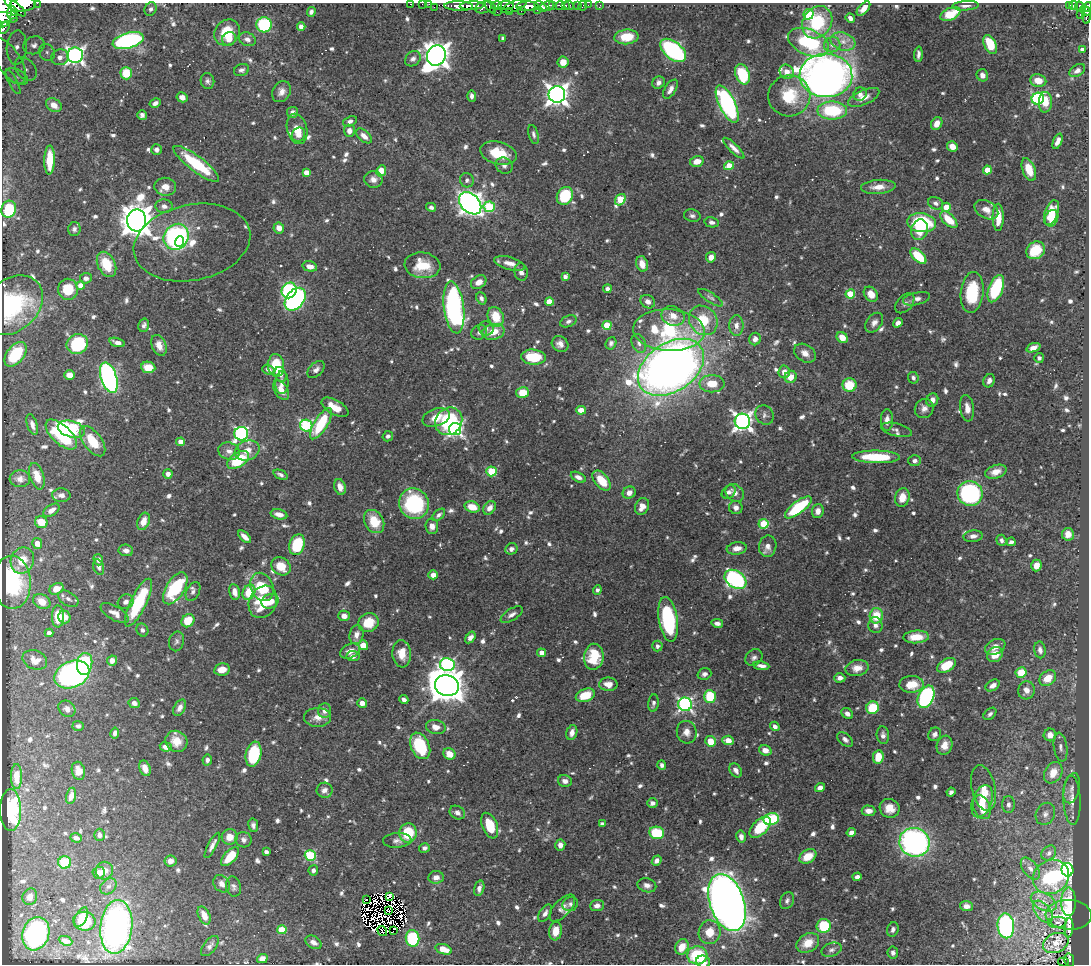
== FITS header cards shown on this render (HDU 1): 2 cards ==
NAXIS1  =                 1087
NAXIS2  =                  962

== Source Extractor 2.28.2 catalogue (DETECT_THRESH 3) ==
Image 1087 x 962 px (HDU 1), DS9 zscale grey, 1 PNG px = 1 image px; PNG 1091 x 966 px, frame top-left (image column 1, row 962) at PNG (2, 3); each listed source drawn as its Kron ellipse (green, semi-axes under 4 px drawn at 4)
Background 0.408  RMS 0.0085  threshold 0.0254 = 3 sigma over >= 5 px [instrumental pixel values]
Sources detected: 884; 17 with non-positive FLUX_AUTO (blend fragments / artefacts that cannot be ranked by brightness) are neither listed nor drawn; of the other 867, the 500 brightest by FLUX_AUTO listed and drawn (367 fainter detections omitted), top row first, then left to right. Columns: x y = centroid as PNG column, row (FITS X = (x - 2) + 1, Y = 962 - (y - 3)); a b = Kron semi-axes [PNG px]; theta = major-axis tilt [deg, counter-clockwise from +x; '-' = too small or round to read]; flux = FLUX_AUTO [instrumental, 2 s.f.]
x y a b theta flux
37 3 2 2 - 13
411 4 3 2 - 16
422 4 2 2 - 4.7
429 4 2 2 - 7.5
22 5 13 7 7 1200
506 5 8 3 -1 230
553 5 4 3 - 160
560 5 5 4 - 120
588 5 2 2 - 5.6
600 5 3 2 - 3.2
1074 5 4 3 - 63
459 6 14 5 -1 760
472 6 12 3 3 610
497 6 5 4 - 260
514 6 13 5 22 250
527 6 11 4 2 850
541 6 7 3 -32 280
547 6 7 4 11 490
566 6 4 3 - 26
569 6 5 3 - 82
578 6 4 3 - 28
583 6 5 2 - 7
965 6 13 4 4 2.5
1069 6 3 3 - 20
1079 6 4 3 - 54
15 7 13 4 -40 640
434 7 2 2 - 11
483 7 8 5 18 190
491 7 7 4 -56 160
1088 7 5 3 - 120
4 9 18 8 85 1200
151 9 7 5 64 1.8
863 9 8 5 48 4.3
537 10 3 2 - 78
1085 10 5 4 - 150
521 11 2 2 - 25
311 12 5 4 - 2
497 12 2 2 - 18
509 12 2 2 - 20
12 13 6 5 - 340
808 14 5 5 - 37
950 14 10 6 26 18
1080 15 3 2 - 28
1087 15 8 4 84 150
4 17 13 5 -8 490
850 18 5 4 - 2.2
817 22 17 14 56 32
264 25 7 7 - 51
301 26 4 4 - 2.6
5 27 7 3 57 84
227 32 14 12 46 17
626 37 12 7 5 15
503 38 4 4 - 1.9
229 39 7 6 - 5.3
247 39 8 6 -23 2.9
128 41 16 7 15 120
843 41 13 9 -18 5
809 42 21 12 -23 42
990 44 10 6 -66 20
34 45 11 8 17 4
832 45 8 7 - 2.5
17 48 17 10 87 7
1082 49 4 3 - 2.5
673 50 15 8 -38 110
47 52 9 7 -58 2.6
918 54 8 3 87 1.9
75 55 8 7 - 240
436 55 10 9 - 670
60 57 9 8 - 4
413 59 8 7 - 2.4
9 61 26 11 -57 13
563 62 5 5 - 6.7
26 69 13 9 -52 6.7
241 70 8 6 20 1.7
1077 70 8 5 33 3
787 72 8 6 -47 5.8
126 73 6 5 - 15
743 74 10 7 -69 32
826 75 26 22 -3 480
982 75 6 5 - 3.8
17 77 12 7 -28 4.7
207 81 8 6 -73 1.8
1038 81 8 6 -12 7.9
13 82 13 3 -62 2
658 83 6 5 - 2.6
670 89 10 5 59 3.4
281 92 11 9 60 3.9
557 94 8 8 - 450
860 94 7 6 - 2.6
472 96 6 4 -88 2.1
789 96 21 20 - 23
182 97 5 4 - 3.2
864 97 17 7 24 6.2
1038 99 6 6 - 98
1045 102 10 6 87 8.4
155 103 6 4 30 2.2
727 104 20 8 -64 120
54 105 8 6 -33 4.2
832 110 15 9 0 39
292 112 5 5 - 3.1
142 115 5 4 - 1.9
350 121 7 5 23 2.1
937 123 7 5 60 5
297 129 15 10 -75 8.7
349 131 6 5 - 3.6
533 134 10 5 -75 1.8
298 135 7 6 - 2.7
364 136 9 5 -42 3.8
1058 141 8 4 68 3.1
952 146 5 5 - 5.4
734 148 14 4 -44 3.7
156 149 5 5 - 2.7
498 153 19 11 -15 17
50 160 14 5 89 14
697 161 7 5 13 6.4
196 164 28 7 -37 36
504 166 9 7 -33 2.4
729 166 5 4 - 11
1029 169 12 6 -69 11
987 170 4 4 - 12
381 171 6 4 64 15
306 172 4 4 - 5.4
373 179 9 8 - 3.7
467 180 7 7 - 1.8
165 187 11 9 -6 6.2
878 187 17 7 5 6.7
565 196 9 7 60 33
620 200 6 5 - 28
470 203 13 9 -44 400
936 203 8 6 -26 2.2
164 206 8 7 - 2.9
431 207 5 4 - 1.8
489 207 5 5 - 37
946 207 4 4 - 9.2
9 209 8 7 - 32
986 210 13 8 -29 4.7
1051 213 13 6 70 14
692 216 8 6 -12 1.8
998 217 14 5 -90 9.5
1052 218 8 6 68 9.5
136 220 11 9 88 1300
949 220 10 5 -44 14
712 222 7 5 -12 2.3
921 223 14 9 -7 52
279 228 5 5 - 4.3
74 229 7 6 - 1.8
919 230 10 8 72 12
176 237 13 12 - 97
180 242 5 4 - 22
192 243 59 38 11 29
1036 250 10 8 38 17
918 256 10 5 -43 25
711 257 5 4 - 4.3
510 263 16 6 -15 5.1
107 264 13 8 -63 17
642 264 8 5 -74 5.4
422 265 18 13 -6 16
310 266 7 5 -14 4.7
521 272 9 6 -83 3
565 277 4 4 - 2.7
86 278 6 5 - 2.6
479 282 8 6 34 5.7
81 286 4 4 - 8.5
68 289 10 10 - 16
607 289 4 4 - 2
996 289 14 7 69 37
289 290 8 7 - 64
972 292 20 11 84 28
850 294 5 4 - 24
871 294 8 6 -51 6.9
481 298 6 5 - 2.1
711 298 14 4 -33 1.9
295 299 13 8 51 120
916 299 14 6 13 2.8
549 302 4 4 - 11
648 302 7 6 - 3.1
905 303 11 7 47 1.9
12 305 34 25 41 60
454 307 26 10 -83 160
673 316 12 9 -21 6.5
496 317 10 7 -68 15
703 320 15 13 -49 18
568 321 8 5 22 1.8
874 323 11 7 52 3.2
898 323 5 4 - 2.8
144 325 7 5 77 1.9
607 325 4 4 - 23
736 325 10 7 -90 3.8
486 328 7 7 - 2.2
669 330 36 21 -3 53
479 332 8 7 - 2.2
493 332 11 7 12 10
842 337 6 5 - 7.4
755 339 6 5 - 2.9
117 342 8 4 -17 2.9
611 343 6 5 - 1.7
639 343 10 7 -67 2.4
77 344 11 9 25 38
560 344 9 7 -35 3.5
159 345 11 7 -66 5.6
1033 348 7 4 20 3.6
805 353 12 8 -32 4.7
16 354 14 8 51 31
533 357 12 7 -4 23
1039 358 5 5 - 1.8
276 365 11 8 -87 24
148 367 7 5 -8 11
671 367 36 24 34 640
268 369 6 4 -22 2.1
316 370 10 6 44 2.6
784 372 6 6 - 4.4
69 375 5 4 - 5.6
281 375 8 5 -68 2.3
791 377 6 5 - 6.5
109 378 16 8 -72 180
913 378 6 5 - 1.8
989 381 7 5 64 2.7
282 383 11 6 89 3.4
712 384 12 8 -1 10
850 385 7 7 - 15
281 390 11 6 -58 6.2
523 393 6 5 - 11
932 400 7 6 - 3.7
335 407 15 7 -30 10
924 408 10 9 - 3.5
967 408 13 7 -83 4.7
581 410 5 4 - 7.2
764 415 10 8 -54 2.3
436 417 14 8 19 11
887 420 11 6 89 4.2
449 421 14 13 - 57
742 421 8 7 - 280
321 424 18 6 58 31
32 425 11 5 -71 3.2
306 426 6 6 - 61
71 429 14 8 -15 82
455 429 6 6 - 160
897 430 16 6 -14 2
241 434 7 6 - 130
61 435 19 9 -43 44
388 436 5 5 - 1.8
93 441 17 9 -53 15
181 442 4 4 - 7.4
247 450 13 9 22 7.1
229 451 11 8 -19 4
876 457 24 6 -1 28
238 460 12 7 34 32
915 461 6 5 - 2.1
491 471 5 5 - 29
996 472 11 6 18 5.6
168 474 5 4 - 3
280 475 7 4 -24 1.9
37 476 14 7 -73 8.3
578 477 8 4 -24 2.8
20 479 10 8 -4 3.5
602 481 12 6 -50 16
340 487 8 5 -73 4.6
729 492 8 6 38 2.3
629 493 6 6 - 4.1
735 493 10 8 -43 4.4
970 493 13 12 - 110
61 495 9 7 -2 3.1
902 497 9 7 75 8.2
414 504 16 14 -57 56
642 506 9 6 63 6.3
472 507 8 5 -16 9.4
798 507 16 6 37 38
490 508 7 5 53 3.7
736 508 7 6 - 3.1
51 510 9 5 34 3.6
818 511 7 6 - 3.6
279 514 8 5 -13 4.4
439 515 8 4 41 1.8
143 521 9 6 70 5.8
374 521 12 9 -60 15
41 522 6 6 - 11
764 524 5 5 - 24
432 526 8 6 -86 3.6
1068 534 6 6 - 3.8
973 536 9 6 5 2.8
245 537 8 4 -42 4.3
1001 540 6 5 - 1.9
1011 542 4 4 - 2.5
37 544 5 5 - 3.6
297 545 10 7 71 29
768 546 11 8 80 3.8
737 548 10 6 9 4.5
511 549 6 5 - 2.5
126 550 7 6 - 2.4
98 560 6 5 - 2.5
22 561 13 11 69 11
1036 565 6 5 - 5
281 566 10 8 -38 11
99 567 8 5 -74 1.7
433 575 5 4 - 4.3
735 579 12 8 -33 120
12 582 26 18 -88 38
262 587 15 11 -65 27
175 588 18 9 59 43
56 589 7 5 27 5.9
597 590 4 4 - 1.9
193 592 10 6 63 2.1
234 592 8 5 -78 4.8
249 592 8 6 65 18
68 599 11 6 -31 2.5
42 601 9 7 -32 6.3
270 601 9 7 26 8.2
126 602 8 7 - 2.7
263 602 17 13 63 24
138 603 26 8 64 37
115 613 16 7 -30 4.6
512 615 12 5 31 2.8
58 616 11 6 -89 13
344 616 6 5 - 4.1
876 616 8 6 79 15
64 617 6 6 - 5.8
668 619 22 9 -80 59
188 621 7 6 - 13
368 623 10 9 - 13
717 623 6 4 -10 2.5
875 625 8 7 - 2.6
142 630 7 5 -63 1.9
49 633 4 4 - 2.3
356 635 10 7 74 4
470 637 6 4 54 2.6
916 637 13 6 3 9.7
176 641 10 7 76 2
363 645 5 4 - 11
657 646 5 5 - 1.9
995 647 11 7 24 5.4
1040 650 8 5 -82 3
350 651 10 7 25 5
542 653 4 4 - 5
402 654 14 9 -84 8.6
995 655 8 7 - 11
353 656 6 5 - 2.9
594 657 13 10 82 19
754 658 9 7 44 2.2
35 660 12 9 -23 5.8
112 660 5 5 - 3.7
85 664 11 7 80 32
447 664 7 6 - 89
946 665 10 6 31 16
761 666 8 4 -8 3.3
857 668 11 8 10 5.5
222 669 8 6 11 6.1
1021 672 5 5 - 15
72 674 18 13 25 220
704 674 7 5 18 2
840 678 5 4 - 3
1048 678 9 7 37 11
608 684 9 7 -1 5.2
912 684 12 8 2 11
993 685 7 5 31 3.7
447 686 12 10 -18 1200
1026 690 9 8 - 5.8
585 695 10 6 20 14
710 696 6 6 - 23
926 697 12 7 65 110
404 699 5 4 - 2.3
134 703 6 5 - 2.4
362 703 5 4 - 4.1
653 703 8 5 83 1.8
685 704 7 7 - 150
180 708 9 5 62 3.3
873 708 6 6 - 26
67 709 9 7 -42 3.6
325 710 7 6 - 3.8
847 714 6 5 - 2.6
990 714 7 5 42 1.8
318 717 13 9 0 5.3
78 726 5 5 - 1.7
775 726 5 4 - 2.3
436 727 10 7 -13 5
687 732 11 9 -75 4.4
115 733 5 4 - 1.9
572 733 8 5 73 3.2
935 734 7 6 - 2.1
883 735 9 6 -84 2.5
1050 735 6 6 - 6.5
845 739 9 5 -40 2.2
728 740 6 4 -5 5.8
176 741 11 10 - 8.4
710 741 5 5 - 11
945 745 10 7 72 5.6
420 746 14 9 -65 34
166 747 6 4 -9 4.1
1061 747 14 6 -81 3.6
765 750 6 5 - 4.5
254 754 12 7 79 36
449 754 6 5 - 7.6
878 757 7 5 79 10
207 760 5 4 - 2.2
662 765 5 4 - 1.9
145 768 8 5 -69 4.7
736 770 8 5 -55 2.8
78 771 9 6 -75 7.2
1053 773 11 8 60 11
17 776 12 5 -90 6.6
565 781 7 6 - 3.3
820 788 5 4 - 3.3
984 788 23 11 -77 8.8
1071 788 15 8 77 4
324 790 8 7 - 3.3
951 792 4 4 - 1.9
71 796 8 5 78 4.3
1072 800 25 8 -88 7
982 801 17 9 70 14
653 803 5 4 - 3
1008 805 8 6 -90 2.3
982 807 12 8 -69 9.6
890 808 10 9 - 7
11 810 21 10 -89 49
869 811 7 5 -3 3.9
457 813 8 6 -32 2.6
1045 814 11 9 63 3.4
771 819 8 6 12 36
602 824 4 4 - 1.9
253 825 7 5 -81 2
490 826 13 7 -68 17
760 827 13 7 45 24
851 832 5 4 - 3.1
408 833 9 9 - 22
657 833 7 6 - 27
99 835 6 5 - 2.1
230 837 8 7 - 6.3
741 837 6 4 -78 3
76 838 6 4 -19 2.5
244 840 8 7 - 2.4
397 840 14 7 3 2.7
915 842 15 14 - 180
212 845 14 4 62 2.9
560 845 5 5 - 3.9
424 848 5 5 - 1.9
266 852 4 4 - 2.3
1049 853 8 6 48 2.4
310 855 5 5 - 50
808 856 9 6 32 11
230 857 11 6 48 15
170 861 6 5 - 4.2
657 861 5 4 - 2.6
65 862 6 6 - 20
1030 869 13 7 -52 3.5
313 870 5 4 - 2.1
1067 870 6 6 - 250
104 871 9 8 - 4.5
99 873 6 6 - 5
436 877 7 6 - 4
857 877 4 4 - 2.4
1051 877 19 16 32 62
222 884 9 7 -52 3.8
647 885 9 7 -15 3
108 886 9 7 42 2.1
233 887 10 7 -76 2.1
479 888 8 5 75 2.6
389 896 4 3 - 13
30 897 8 7 - 2.9
367 900 4 2 - 2.3
787 901 9 6 66 1.9
1044 902 14 8 -28 5.5
1068 902 14 7 -89 12
727 903 29 17 -71 980
570 904 8 7 - 1.9
597 905 7 5 5 3.1
966 906 6 5 - 3.1
562 908 17 8 47 3.7
389 910 2 2 - 2.1
1043 912 13 7 -51 4.7
545 913 10 5 56 2.9
204 915 9 5 -65 6.2
1069 915 23 15 -3 12
81 917 10 5 62 6.8
84 921 11 9 -9 17
1057 922 9 5 4 1.7
824 926 7 7 - 24
1006 926 12 8 -86 110
116 927 27 16 84 180
1069 928 10 4 86 2.8
893 929 7 5 69 2.1
282 930 4 4 - 16
382 931 5 2 - 2.5
393 931 4 3 - 66
555 931 9 6 81 7.7
710 932 12 11 - 11
36 934 17 13 72 120
412 938 8 7 - 45
66 941 7 4 -22 2.9
313 942 9 6 -32 3.6
808 943 12 9 30 8.7
1056 943 13 9 24 3.9
210 946 12 6 52 2.3
682 947 8 6 63 9.4
444 949 8 5 -17 8.4
832 950 10 7 18 2.3
893 953 6 5 - 2
697 955 10 9 - 34
262 959 5 4 - 4.1
1069 960 7 5 -80 53
703 962 7 6 - 5.2
1063 962 5 3 - 20
At the frame edge (FLAGS 8, measured only in part): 9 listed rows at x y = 37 3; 411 4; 422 4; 429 4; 22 5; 1088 7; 4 9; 1087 15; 4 17
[367 fainter detections neither listed nor drawn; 17 non-positive-flux detections neither listed nor drawn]